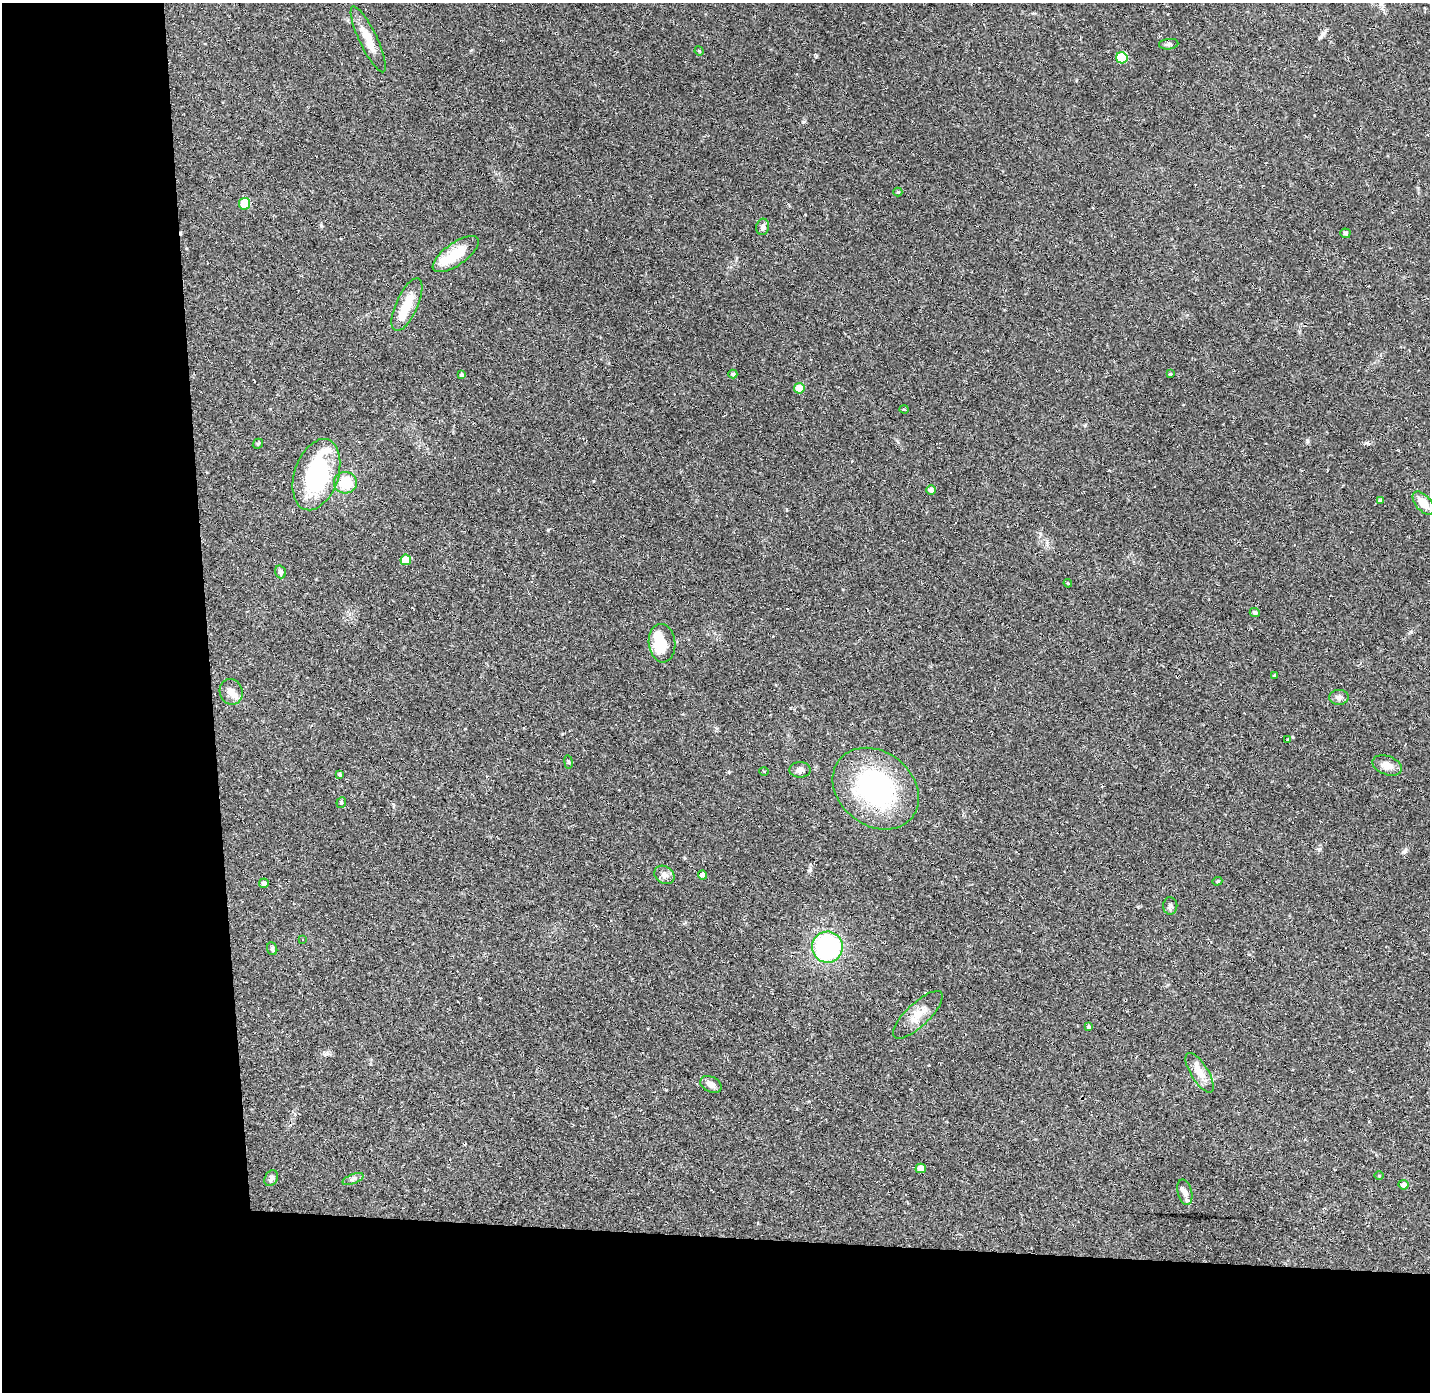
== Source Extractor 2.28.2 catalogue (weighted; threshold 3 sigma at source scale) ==
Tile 7 of 3 x 3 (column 1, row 3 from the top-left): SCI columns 1-1428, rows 42-1431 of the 4285 x 4255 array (HDU 1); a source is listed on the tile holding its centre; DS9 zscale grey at full resolution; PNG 1432 x 1394 px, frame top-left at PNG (2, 3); each listed source drawn as its Kron ellipse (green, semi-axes under 4 px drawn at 4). Shown black and unused: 24% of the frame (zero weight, under 2 of 3 exposures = <1% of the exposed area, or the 3 px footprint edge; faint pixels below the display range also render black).
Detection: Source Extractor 2.28.2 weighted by HDU 2 'WHT'; one run over the whole footprint, this tile lists its part. Background 0.0807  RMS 0.0053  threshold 0.0238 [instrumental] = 3 sigma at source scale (4.5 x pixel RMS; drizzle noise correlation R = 1.50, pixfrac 1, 0.05/0.05 arcsec/px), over >= 5 px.
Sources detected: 64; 3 inside a brighter object's white glare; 3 cosmic-ray / hot-pixel residue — neither listed nor drawn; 3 inside a brighter listed object's ellipse — not listed separately; the other 55 listed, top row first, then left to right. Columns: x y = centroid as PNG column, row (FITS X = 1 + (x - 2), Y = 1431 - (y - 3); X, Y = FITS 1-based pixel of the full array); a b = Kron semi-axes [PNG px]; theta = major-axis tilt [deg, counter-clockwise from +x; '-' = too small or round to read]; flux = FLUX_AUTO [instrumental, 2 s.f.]
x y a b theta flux
368 39 36 9 -65 8.8
1169 44 10 5 6 1.1
699 51 4 4 - 0.56
1122 58 6 5 - 24
898 192 4 4 - 0.64
245 204 6 5 - 19
763 227 8 6 78 1.6
1345 233 5 4 - 1.1
456 254 27 11 35 15
407 305 28 11 66 11
733 374 4 4 - 0.92
1170 374 4 3 - 0.52
462 375 4 4 - 1.2
799 388 5 5 - 8
904 409 4 4 - 0.57
258 444 5 4 - 0.75
316 475 37 22 72 55
345 483 11 11 - 14
931 490 5 4 - 1.9
1381 500 4 4 - 0.84
1423 503 14 7 -48 6.5
406 560 5 5 - 9.8
280 572 6 5 - 1.2
1068 583 4 3 - 0.53
1255 612 5 4 - 1.3
662 643 19 13 -84 16
1275 675 4 3 - 0.54
231 692 13 11 -70 3.6
1339 697 10 7 0 2.2
1288 740 4 4 - 0.59
568 762 7 3 -81 0.58
1387 765 15 9 -20 4.5
800 770 10 7 -1 2.2
764 771 5 3 - 0.37
340 774 4 4 - 0.81
876 789 46 37 -38 75
341 802 5 5 - 0.64
664 875 11 8 -34 2.7
702 875 4 4 - 2.4
1217 881 5 4 - 0.58
264 883 5 5 - 1.6
1170 906 9 7 -87 1.3
302 939 4 4 - 0.44
827 947 15 15 - 71
272 949 6 5 - 0.85
918 1015 32 11 43 8.5
1088 1027 4 3 - 0.71
1200 1073 22 8 -58 5.8
711 1084 11 7 -27 3
921 1168 5 4 - 4.9
1379 1176 5 3 - 0.45
271 1178 8 6 59 1.8
353 1179 11 5 21 1.5
1404 1185 5 5 - 2.5
1185 1192 13 7 -76 2.4
Unlisted compact peaks at least as high as the median listed source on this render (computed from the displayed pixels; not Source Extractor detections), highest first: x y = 1307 441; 1405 851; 321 225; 1319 849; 810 870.